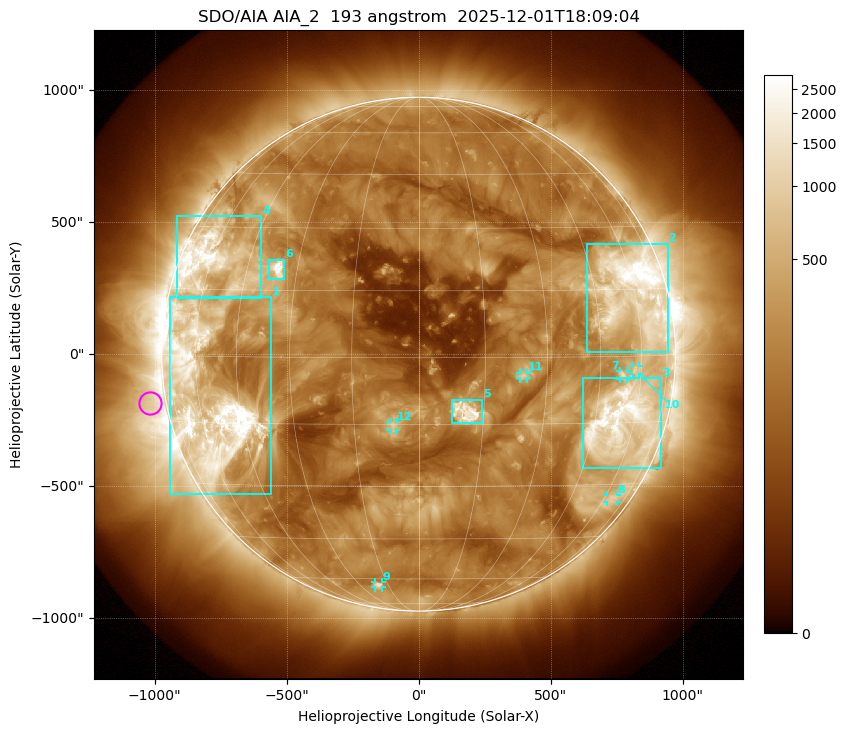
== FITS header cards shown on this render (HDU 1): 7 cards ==
TELESCOP= 'SDO/AIA '           / For AIA: SDO/AIA
INSTRUME= 'AIA_2   '           / For AIA: AIA_ATA1, AIA_ATA2, AIA_ATA3 or AIA_AT
WAVELNTH=                  193 / [angstrom] Wavelength
WAVEUNIT= 'angstrom'           / Wavelength unit: angstrom
DATE-OBS= '2025-12-01T18:09:04.843' / [ISO] Date when observation started; ISO 8
CTYPE1  = 'HPLN-TAN'           / CTYPE1: HPLN
CTYPE2  = 'HPLT-TAN'           / CTYPE2: HPLT

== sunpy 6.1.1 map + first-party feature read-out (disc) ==
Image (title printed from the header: SDO/AIA AIA_2  193 angstrom  2025-12-01T18:09:04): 1024 x 1024 px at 2.4 arcsec/px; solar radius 973 arcsec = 406 px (full disc in frame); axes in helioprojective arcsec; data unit not stated in the header (colour bar unlabelled)
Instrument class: DISC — disc imager (sunpy class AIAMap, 193 A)
Bright regions (active regions / flare kernels): reference = the median radial profile (limb darkening/brightening removed); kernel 9 px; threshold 5 sigma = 521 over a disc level ~191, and >= 1.15x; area >= 12 px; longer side >= 10 px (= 24 arcsec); searched inside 0.97 R_sun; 12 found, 12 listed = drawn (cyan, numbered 1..; 6 of them under ~33 arcsec drawn as corner ticks so the feature stays visible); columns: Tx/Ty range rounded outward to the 5 arcsec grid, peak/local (2 s.f.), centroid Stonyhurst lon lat
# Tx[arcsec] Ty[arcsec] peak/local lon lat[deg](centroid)
1 -945..-560 -530..215 23 -56 -10
2 635..945 10..420 23 +59 +14
3 620..920 -430..-90 13 +55 -15
4 -915..-595 210..525 10 -59 +21
5 125..240 -260..-170 15 +11 -12
6 -570..-505 280..360 17 -35 +20
7 760..790 -95..-65 5 +53 -4
8 715..750 -560..-535 3.5 +65 -34
9 -165..-140 -885..-865 5.4 -20 -63
10 810..835 -75..-45 3.9 +58 -3
11 385..410 -90..-70 5.5 +24 -4
12 -105..-85 -285..-255 5.7 -6 -15
Off-limb structures (1.02-1.3 R_sun): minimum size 162 px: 2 found; the strongest spans PA ~65..135 deg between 1.02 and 1.3 R_sun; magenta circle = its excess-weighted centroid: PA ~100 deg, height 1.06 R_sun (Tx ~-1020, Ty ~-185 arcsec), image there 2.8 x the reference